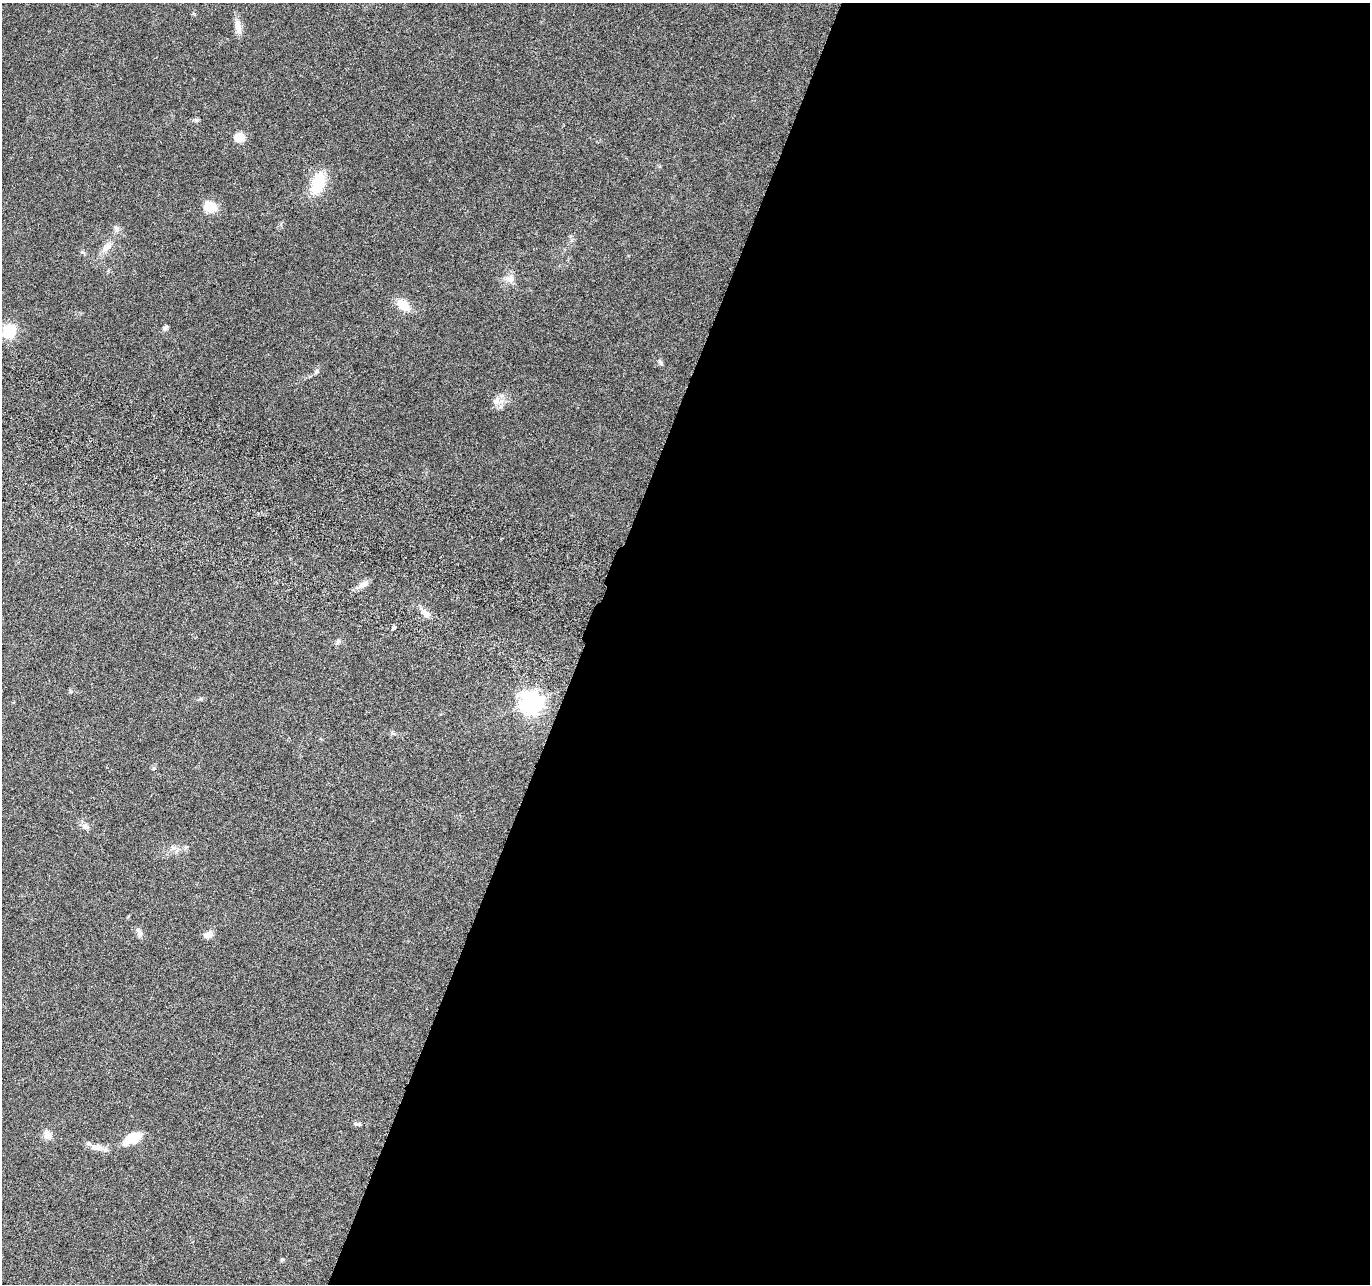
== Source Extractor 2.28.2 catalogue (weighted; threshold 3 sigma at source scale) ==
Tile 12 of 4 x 4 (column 4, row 3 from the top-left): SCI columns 4128-5495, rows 1551-2832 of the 5525 x 5730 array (HDU 1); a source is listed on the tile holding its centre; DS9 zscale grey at full resolution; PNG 1372 x 1286 px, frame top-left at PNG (2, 3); no overlay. Shown black and unused: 57% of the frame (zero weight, under 3 of 6 exposures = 3% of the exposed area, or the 3 px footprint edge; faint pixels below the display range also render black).
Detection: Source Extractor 2.28.2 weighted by HDU 2 'WHT'; one run over the whole footprint, this tile lists its part. Background 0.0499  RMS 0.0043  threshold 0.0178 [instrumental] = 3 sigma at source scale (4.09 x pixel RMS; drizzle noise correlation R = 1.36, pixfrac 0.8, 0.0396/0.0396 arcsec/px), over >= 5 px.
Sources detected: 31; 1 inside a brighter object's white glare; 1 long thin detection or spike segment (spike, bleed or trail) — not listed; the other 29 listed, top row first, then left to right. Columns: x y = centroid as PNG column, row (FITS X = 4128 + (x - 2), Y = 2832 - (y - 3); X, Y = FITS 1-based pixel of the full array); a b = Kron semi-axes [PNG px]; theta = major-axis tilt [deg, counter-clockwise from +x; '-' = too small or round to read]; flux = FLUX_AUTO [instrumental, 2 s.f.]
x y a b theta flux
238 27 18 8 -77 3.7
196 120 6 5 - 0.79
239 137 5 5 - 19
318 183 24 13 72 15
210 207 14 11 -12 7
116 228 9 6 -70 1.2
106 247 16 9 48 3.5
82 252 6 4 -32 0.59
510 278 13 12 - 3
403 305 14 10 -36 7.2
165 328 9 5 60 0.88
9 331 12 11 - 13
660 362 9 5 -61 0.94
316 372 8 4 62 0.91
496 401 12 11 - 3.1
363 584 17 7 28 2.5
393 628 6 3 36 0.64
338 641 6 5 - 0.73
531 702 8 7 - 300
153 768 6 4 62 0.59
85 826 9 8 - 1.5
173 848 8 6 -62 1.4
139 933 13 6 -68 1.7
208 935 9 6 25 4.1
359 1124 6 5 - 0.78
47 1135 12 9 -72 2.8
135 1138 16 10 10 10
96 1147 18 8 -1 3.3
282 1259 5 5 - 0.53